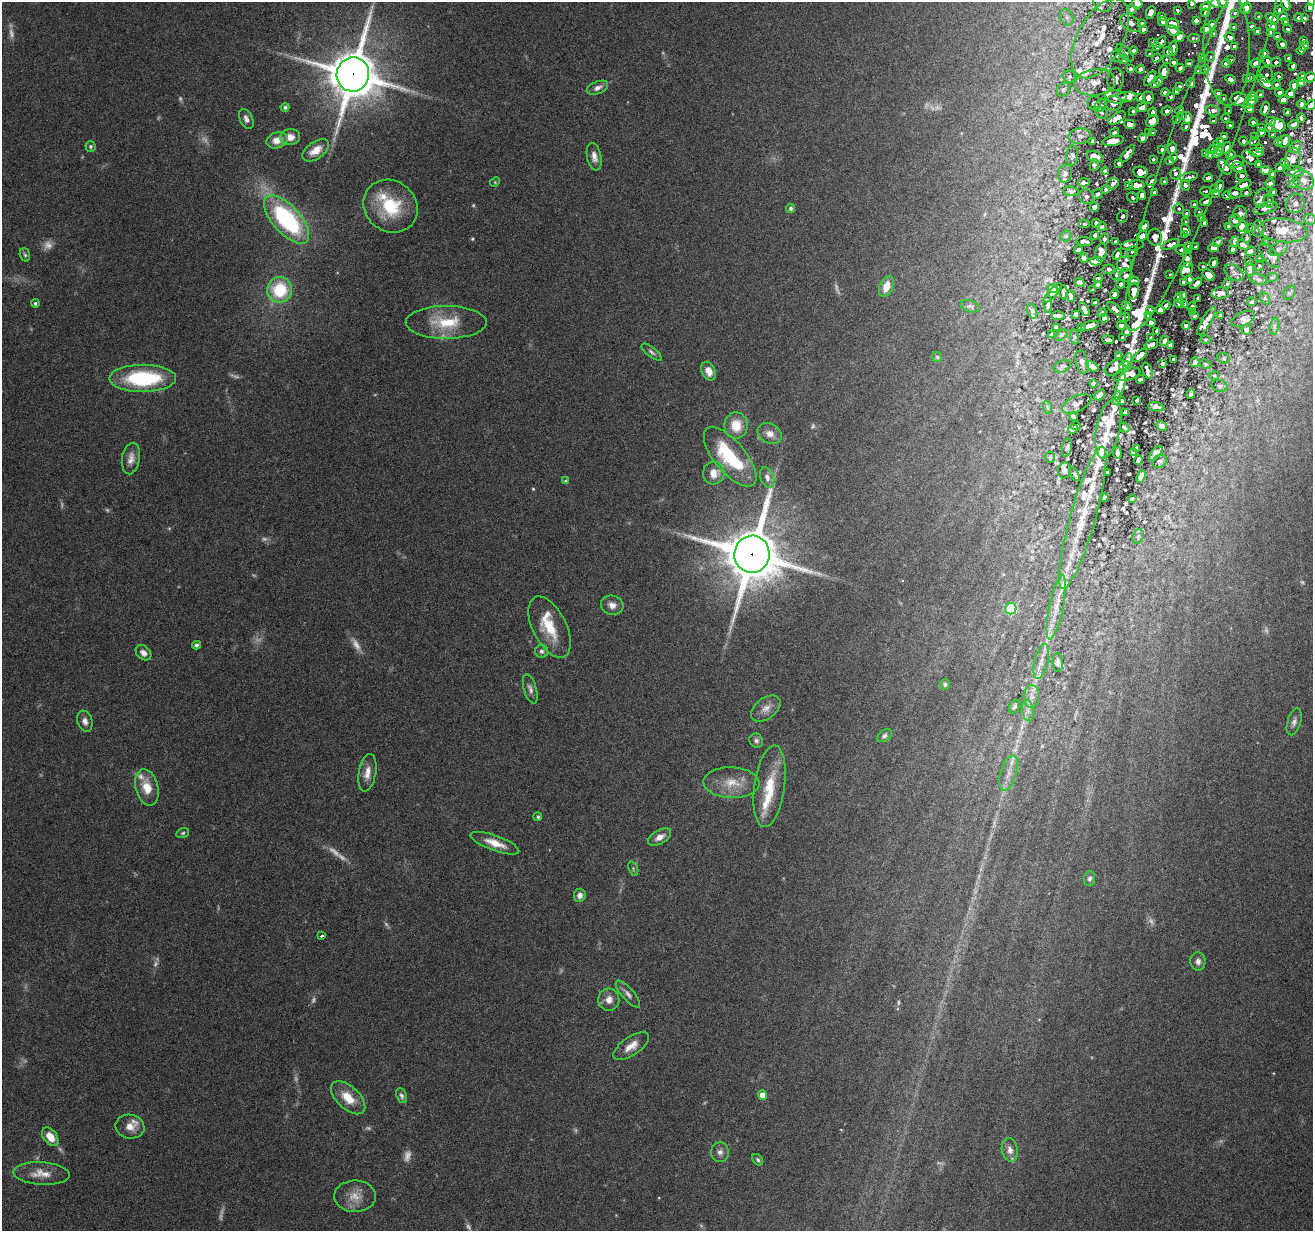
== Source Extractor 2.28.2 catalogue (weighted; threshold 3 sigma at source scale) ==
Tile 7 of 4 x 4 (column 3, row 2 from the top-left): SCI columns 2624-3934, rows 2712-3940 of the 5244 x 5297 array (HDU 1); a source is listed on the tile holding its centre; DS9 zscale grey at full resolution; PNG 1315 x 1233 px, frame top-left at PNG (2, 2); each listed source drawn as its Kron ellipse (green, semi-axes under 4 px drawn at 4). Shown black and unused: <1% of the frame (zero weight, under 4 of 8 exposures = <1% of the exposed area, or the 3 px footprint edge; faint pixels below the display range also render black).
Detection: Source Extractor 2.28.2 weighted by HDU 2 'WHT'; one run over the whole footprint, this tile lists its part. Background 0.0595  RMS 0.0042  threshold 0.0172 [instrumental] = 3 sigma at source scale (4.09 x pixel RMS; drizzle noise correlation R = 1.36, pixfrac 0.8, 0.05/0.05 arcsec/px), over >= 5 px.
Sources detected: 669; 39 too faint to see at this stretch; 1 inside a brighter object's white glare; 1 cosmic-ray / hot-pixel residue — neither listed nor drawn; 83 inside a brighter listed object's ellipse — not listed separately; of the other 545, all 500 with FLUX_AUTO >= 0.466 (the completeness limit of this list) listed and drawn (45 fainter detections not listed), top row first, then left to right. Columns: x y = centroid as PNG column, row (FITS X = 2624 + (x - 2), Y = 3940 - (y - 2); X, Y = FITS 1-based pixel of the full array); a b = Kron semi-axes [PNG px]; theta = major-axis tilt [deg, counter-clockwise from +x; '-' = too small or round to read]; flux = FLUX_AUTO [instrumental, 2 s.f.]
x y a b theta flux
1103 2 10 8 -40 2.4
1214 2 7 4 -41 6
1223 2 6 4 -47 3.9
1243 2 4 4 - 1.2
1311 2 3 3 - 0.82
1137 3 5 5 - 1.7
1192 3 4 4 - 1.4
1286 3 7 4 -70 4.1
1206 7 5 4 - 3.6
1246 8 6 5 - 7.5
1310 8 4 3 - 1.2
1132 9 5 4 - 0.76
1177 10 3 3 - 0.83
1279 10 4 3 - 0.87
1151 12 7 4 66 1.8
1205 13 4 3 - 1.2
1235 13 4 4 - 1.4
1258 16 3 3 - 0.68
1067 17 8 6 -68 1.5
1161 17 4 3 - 1.6
1283 17 5 4 - 2.7
1298 17 4 4 - 1.1
1272 18 7 4 -26 2.7
1305 18 3 3 - 0.8
1196 21 4 4 - 1.7
1285 21 4 3 - 1.2
1163 22 4 3 - 1.1
1131 23 12 7 -35 2.5
1142 24 4 4 - 1
1173 24 6 5 - 4.1
1212 24 4 4 - 2.1
1251 26 4 3 - 1.9
1271 26 6 4 -32 3.3
1234 27 4 3 - 1.4
1143 29 4 4 - 1.1
1206 29 5 4 - 3.7
1287 29 4 4 - 0.9
1173 31 7 4 -29 3.1
1257 31 4 4 - 2
1270 32 3 3 - 0.97
1214 34 3 3 - 1.1
1179 37 5 5 - 3.5
1230 37 5 4 - 3
1277 37 4 3 - 1.2
1100 38 44 22 61 26
1194 38 6 3 -3 0.82
1303 40 4 3 - 0.79
1161 42 6 3 57 1.2
1153 43 4 3 - 0.87
1282 44 5 4 - 1.7
1304 46 5 4 - 1.3
1157 47 4 3 - 1
1227 47 58 23 -89 32
1234 47 3 3 - 1.5
1173 48 7 3 84 2.7
1301 50 4 4 - 0.81
1134 51 4 3 - 0.99
1168 52 5 4 - 2.1
1125 53 11 5 -43 1.7
1150 54 3 2 - 0.52
1264 54 5 3 - 1.6
1118 56 7 6 - 1.2
1202 57 3 3 - 1
1210 57 5 4 - 0.87
1157 58 5 4 - 0.94
1289 58 3 3 - 0.76
1124 59 5 5 - 1
1166 59 3 2 - 0.52
1230 60 4 3 - 1.7
1268 61 4 3 - 1.8
1174 62 4 3 - 1.3
1276 62 5 5 - 1.5
1226 63 4 3 - 1.5
1255 63 5 3 - 1.7
1189 64 4 3 - 1.2
1293 66 4 4 - 1.3
1180 68 4 3 - 1.3
1130 69 4 3 - 0.77
1140 69 4 3 - 1.1
1205 69 5 4 - 0.96
1199 71 4 3 - 1.4
1164 72 6 4 88 3.3
353 74 17 16 - 1900
1266 75 8 6 -77 0.77
1069 76 6 6 - 0.75
1278 76 3 3 - 0.7
1251 77 3 2 - 0.5
1302 77 5 4 - 1.3
1310 77 6 5 - 1.6
1150 78 8 4 57 2.9
1247 78 4 3 - 1.3
1115 79 11 8 84 2.4
1230 79 5 4 - 3.3
1159 81 4 3 - 1.1
1095 82 21 13 7 6.6
1301 82 5 4 - 1.3
1191 83 5 4 - 3.1
1265 83 9 4 -40 5.7
1155 84 5 4 - 1.2
1276 85 3 3 - 0.93
1294 85 5 4 - 1.5
1179 87 4 3 - 1
597 88 11 6 22 2
1063 90 7 6 - 0.8
1176 91 4 3 - 0.99
1165 92 4 4 - 1.2
1279 92 4 3 - 1.3
1218 93 4 3 - 1.5
1290 94 4 4 - 1.6
1260 95 3 3 - 1.1
1252 96 4 4 - 1.9
1116 97 11 6 -9 2.2
1127 97 9 4 -3 3.1
1171 97 3 3 - 0.71
1141 98 4 3 - 1.2
1148 98 6 5 - 2
1224 99 3 3 - 0.99
1239 99 8 7 - 8
1283 100 4 4 - 1.9
1250 102 9 4 37 3.9
1094 103 7 6 - 0.88
1113 103 8 7 - 2.1
1302 104 4 3 - 0.92
1311 105 6 4 35 1.3
1101 106 7 5 43 0.97
285 107 4 4 - 0.96
1142 108 5 4 - 2.3
1250 109 4 4 - 1.7
1265 109 7 3 72 2.2
1213 110 7 5 -10 2.5
1133 111 4 3 - 0.73
1167 111 5 4 - 1.4
1180 111 4 4 - 2.2
1229 111 3 3 - 0.88
1153 112 4 3 - 1.3
1287 112 3 3 - 0.87
1102 113 7 5 -31 0.77
1182 116 3 2 - 0.56
1117 118 9 5 34 2.6
1187 118 6 4 -75 4.4
1225 118 4 4 - 0.76
1301 118 4 2 - 0.63
246 119 10 6 -65 2
1176 120 3 3 - 0.58
1152 121 6 5 - 3.2
1213 121 3 3 - 1.7
1271 121 5 4 - 1.1
1253 122 4 3 - 1.4
1130 124 6 4 -15 2
1294 124 5 3 - 0.78
1278 125 7 6 - 3.2
1230 126 4 3 - 1.6
1186 127 4 3 - 1.1
1270 127 4 3 - 1.1
1262 128 3 3 - 0.68
1114 132 5 3 - 0.82
1204 132 212 31 70 130
1261 132 4 3 - 1.1
1149 133 4 3 - 0.92
1153 133 3 3 - 0.7
1273 135 3 3 - 0.63
1080 136 11 7 4 1.8
290 137 10 8 7 3.4
1224 137 4 4 - 2.3
1254 137 4 3 - 0.68
1142 138 4 4 - 1.3
277 140 11 8 19 4.1
1092 141 3 2 - 0.52
1113 141 11 5 9 3.8
1220 141 4 3 - 1.1
1243 141 4 3 - 0.92
1254 141 5 4 - 0.69
1284 141 7 5 52 1.9
1278 142 4 3 - 0.84
1217 144 3 3 - 0.55
90 147 5 5 - 0.78
1295 147 7 5 56 0.85
1172 148 6 4 78 2.8
1227 148 6 4 74 2.2
1260 148 4 3 - 0.95
1162 149 4 3 - 0.76
1213 149 5 4 - 2.5
316 150 15 8 35 5
1220 150 4 4 - 2.2
1256 152 7 4 -4 2.4
1205 153 4 3 - 1.1
1217 153 5 3 - 2.7
1127 154 10 4 52 2.2
1209 155 4 3 - 1.3
1231 155 5 4 - 1.1
1072 156 10 6 86 0.99
594 157 14 7 -79 2.5
1095 157 9 5 -24 2.3
1174 157 4 3 - 1
1250 158 9 6 -36 2.3
1153 159 3 3 - 0.67
1293 159 11 7 83 1.7
1170 161 4 3 - 1.2
1236 162 8 5 6 2
1284 163 3 2 - 0.48
1119 164 3 3 - 0.73
1258 164 4 3 - 1.1
1094 165 6 4 77 0.84
1225 167 8 5 -51 3.9
1239 167 7 5 -21 1.9
1279 168 4 3 - 0.76
1105 171 4 3 - 0.63
1266 171 5 4 - 1.4
1294 171 10 5 -4 1.7
1140 172 7 5 -8 4.7
1176 173 6 5 - 1.4
1065 174 9 7 77 1.2
1272 174 3 3 - 0.69
1242 176 5 5 - 1.3
1189 177 9 3 11 2
1208 178 5 3 - 2.5
1304 180 11 9 -38 2.8
1152 181 6 3 47 1.1
1164 181 4 3 - 0.8
495 182 5 4 - 0.47
1084 183 6 4 4 0.92
1270 183 5 4 - 0.98
1294 183 6 4 32 0.6
1113 184 6 5 - 1
1128 185 3 3 - 0.72
1137 185 7 5 -1 3.2
1185 185 5 4 - 2.3
1243 185 8 4 23 2.3
1220 186 5 3 - 1.7
1215 188 3 3 - 1.1
1106 189 4 3 - 0.6
1071 191 8 4 -6 0.76
1205 191 5 3 - 0.94
1155 192 4 3 - 1.3
1274 192 4 3 - 0.73
1216 193 3 3 - 0.97
1235 193 7 5 9 1.8
1246 193 5 4 - 0.93
1098 194 5 4 - 0.61
1142 195 4 4 - 1.6
1227 195 4 3 - 1.2
1086 196 8 7 - 1.2
1133 198 6 5 - 0.91
1262 198 10 7 76 1.5
1269 201 6 5 - 0.84
1206 202 6 3 20 2.4
1295 203 10 9 - 2.3
1194 204 3 3 - 0.74
390 206 28 25 -37 22
1094 207 5 4 - 1
791 208 4 4 - 1
1266 208 12 5 15 1.8
1179 209 5 5 - 0.86
1199 213 3 3 - 0.65
1240 213 7 6 - 0.97
1187 214 4 3 - 1.6
1123 216 6 5 - 1
1202 218 4 4 - 1.5
287 219 30 14 -48 58
1310 219 6 5 - 0.83
1235 221 6 6 - 1.5
1186 222 4 3 - 0.52
1096 223 4 3 - 0.86
1204 223 4 3 - 1.3
1085 224 5 4 - 0.53
1144 226 6 4 56 2.3
1229 226 3 3 - 0.77
1242 226 5 5 - 1.5
1102 227 5 4 - 0.71
1252 228 3 3 - 0.65
1258 229 8 6 -88 1.4
1186 230 6 4 -60 3.1
1283 230 25 11 -7 9.7
1095 235 4 3 - 0.65
1184 235 3 3 - 0.72
1066 236 6 5 - 0.63
1142 236 5 4 - 2.5
1155 237 8 7 - 3.4
1247 237 5 2 - 0.63
1104 239 5 4 - 0.72
1115 241 3 3 - 0.5
1085 242 8 4 -5 1.2
1218 242 5 3 - 0.81
1235 242 5 4 - 1.2
1265 243 4 3 - 0.56
1171 244 9 4 23 3.3
1132 245 11 5 7 1.8
1243 245 7 4 -28 1.2
1196 247 3 3 - 0.99
1188 248 6 3 87 1.4
1214 248 5 4 - 2.1
1232 249 4 3 - 0.71
1278 249 9 6 31 1.3
1078 250 5 3 - 0.78
1181 250 5 4 - 0.89
1250 251 6 3 29 1.1
1101 252 9 5 80 2.5
1132 252 6 5 - 0.82
25 255 7 5 -71 0.79
1117 255 6 3 67 1.2
1270 256 14 6 -53 1.7
1084 258 5 4 - 0.93
1187 258 10 4 -87 2
1259 259 4 3 - 0.53
1096 261 6 4 15 1.4
1249 262 3 3 - 0.5
1214 263 5 3 - 1
1124 264 7 7 - 1.6
1260 265 5 3 - 0.52
1203 267 3 2 - 0.51
1109 269 6 5 - 0.86
1250 269 7 4 -88 1
1187 270 8 5 67 2.2
1234 273 11 6 -39 1.2
1116 274 6 4 59 0.69
1170 274 4 3 - 0.47
1126 275 7 7 - 1.7
1208 275 6 5 - 2
1272 277 6 3 18 0.47
1098 279 4 3 - 0.71
1189 279 4 3 - 0.85
1258 279 9 5 -13 0.96
1134 281 6 4 0 1.4
1080 282 5 4 - 0.69
1183 282 4 3 - 0.89
1196 283 7 3 41 1.8
1098 284 4 3 - 0.58
1121 284 4 4 - 0.73
1227 284 5 4 - 0.58
886 287 11 6 67 5.4
1053 288 5 3 - 0.72
280 290 13 12 - 21
1093 290 3 2 - 0.47
1134 291 8 5 82 3.1
1063 292 7 3 -86 0.62
1053 293 12 3 48 0.58
1220 293 9 6 2 1.8
1290 293 8 5 52 0.78
1114 294 5 3 - 1
1184 295 4 4 - 1.3
1071 296 6 4 -69 0.64
1179 298 4 4 - 1.5
1198 298 3 3 - 0.56
1265 298 7 4 -57 0.7
1252 302 5 4 - 0.48
35 303 4 4 - 0.74
1095 303 4 4 - 0.69
1048 304 9 3 -88 0.82
1179 304 5 3 - 0.91
1185 304 4 3 - 0.67
1166 305 4 3 - 1.2
970 306 10 5 -17 1
1127 306 5 4 - 1.6
1192 307 4 4 - 1.1
1084 309 7 4 -60 1.3
1115 309 9 4 -42 1.6
1150 310 4 3 - 1.6
1160 310 4 4 - 1.8
1032 311 8 4 -73 0.84
1192 312 3 3 - 0.55
1102 313 4 3 - 0.64
1076 314 4 3 - 0.59
1220 315 4 3 - 0.58
1058 316 7 3 0 0.95
1148 316 3 3 - 0.7
1195 316 3 3 - 0.58
1125 317 5 2 - 0.63
1104 318 4 4 - 0.85
1243 319 12 6 26 1.5
1206 321 16 4 60 3.3
446 322 40 16 0 15
1151 322 4 4 - 1.5
1186 325 4 3 - 0.72
1090 326 9 4 16 1.8
1121 326 5 4 - 1.1
1274 326 9 4 81 0.98
1056 327 4 3 - 0.63
1081 328 3 3 - 0.52
1246 330 5 5 - 0.89
1157 331 4 3 - 0.7
1127 332 4 4 - 0.69
1051 335 4 3 - 0.56
1061 335 7 4 36 0.65
1074 337 7 4 -81 0.6
1151 337 3 3 - 0.54
1123 338 4 3 - 0.57
1108 340 6 3 -9 1.2
1206 340 5 3 - 0.54
1165 341 5 3 - 0.89
1151 345 7 4 21 1.7
1170 345 4 4 - 0.85
652 352 12 4 -38 1.2
1140 355 8 4 44 3.1
1118 356 3 3 - 0.63
937 357 5 5 - 0.54
1224 358 6 5 - 0.63
1173 359 3 3 - 0.68
1127 360 7 3 66 1.2
1082 362 12 6 -75 1.4
1195 362 5 4 - 0.77
1162 364 3 3 - 0.51
1205 364 6 4 -26 0.52
1062 366 9 5 25 0.9
1092 366 6 4 -30 1.5
1125 367 6 5 - 1.4
1115 368 11 6 36 1.8
709 371 10 6 -64 3.8
1148 371 8 3 -68 1.2
1127 374 14 6 13 2.9
1214 375 5 3 - 0.47
143 378 33 13 0 39
1140 379 4 3 - 0.86
1093 383 4 3 - 0.57
1120 386 12 4 74 2.3
1220 386 8 6 -16 0.81
1191 394 5 3 - 0.7
1100 395 6 4 48 1
1116 398 7 3 75 1.1
1137 400 3 3 - 0.6
1122 401 3 3 - 0.53
1077 404 16 8 26 1.7
1047 407 7 4 -71 0.72
1156 407 8 4 -9 1.1
1125 412 3 3 - 0.53
1073 417 4 3 - 0.63
736 425 13 11 -89 7.9
1076 426 4 2 - 0.58
1162 426 6 4 -32 0.99
1124 427 5 2 - 0.55
1073 429 5 3 - 0.52
1108 429 30 12 78 7
770 434 13 9 -29 2.9
1067 447 9 4 79 0.86
1136 448 4 3 - 0.49
1133 452 4 3 - 0.58
1117 453 6 3 -85 0.81
1156 453 9 4 49 1.5
730 457 36 15 -50 25
1050 457 5 4 - 0.52
131 459 16 9 80 3.2
1138 460 5 3 - 0.76
1160 461 8 6 28 0.89
1064 470 8 6 83 1.1
1107 472 4 3 - 0.52
714 473 11 11 - 4.1
1074 474 8 4 -61 0.62
1141 476 7 4 70 1.1
767 477 10 6 -71 1.7
565 481 4 4 - 0.49
1104 497 4 2 - 0.59
1132 499 4 3 - 0.53
1083 518 74 12 74 15
1138 536 7 5 70 0.83
752 554 18 17 - 2600
612 605 11 9 -16 2.8
1056 607 33 7 79 6.2
1011 609 6 5 - 32
550 627 33 17 -64 13
196 645 4 4 - 1.1
541 651 6 6 - 1
143 653 9 6 -41 2.2
1041 662 18 7 77 3.1
1058 663 9 5 -88 1.3
945 684 5 5 - 0.72
530 689 15 6 -74 1.9
1032 696 11 8 86 2.3
1014 706 7 5 65 0.72
766 708 17 10 38 3.3
1028 710 11 5 -83 1.7
85 721 11 7 -72 2.1
1294 722 14 6 73 1.7
884 736 8 5 38 1
756 741 7 6 - 1.1
367 773 19 8 80 4
1009 773 18 8 73 4.2
731 783 28 15 -2 8.9
770 786 41 15 82 15
147 787 19 11 -76 7.7
538 817 4 4 - 0.8
183 833 6 5 - 0.7
660 837 12 7 30 3
495 843 26 7 -20 5.9
633 869 8 4 -71 0.68
1090 878 8 5 85 0.97
580 895 7 6 - 2.1
322 936 3 3 - 1.5
1198 961 9 7 -87 2.1
628 994 17 6 -49 1.8
609 1000 11 10 - 3.3
631 1046 20 9 34 4.6
763 1095 5 4 - 4.5
402 1096 8 5 -68 1
348 1098 21 11 -43 8.2
130 1127 14 12 -11 4.1
50 1137 10 6 -52 5.9
1010 1150 12 8 -80 2.5
720 1152 10 9 - 1.9
758 1160 6 4 -52 0.73
41 1174 28 11 -3 6
355 1196 21 15 0 5.7
Overlapping masked pixels (flux is a lower limit): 2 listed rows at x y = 353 74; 752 554
Isophote crosses this tile's border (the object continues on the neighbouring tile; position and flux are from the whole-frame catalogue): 10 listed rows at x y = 1103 2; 1214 2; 1223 2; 1243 2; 1311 2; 1137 3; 1192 3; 1286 3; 1310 77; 1311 105